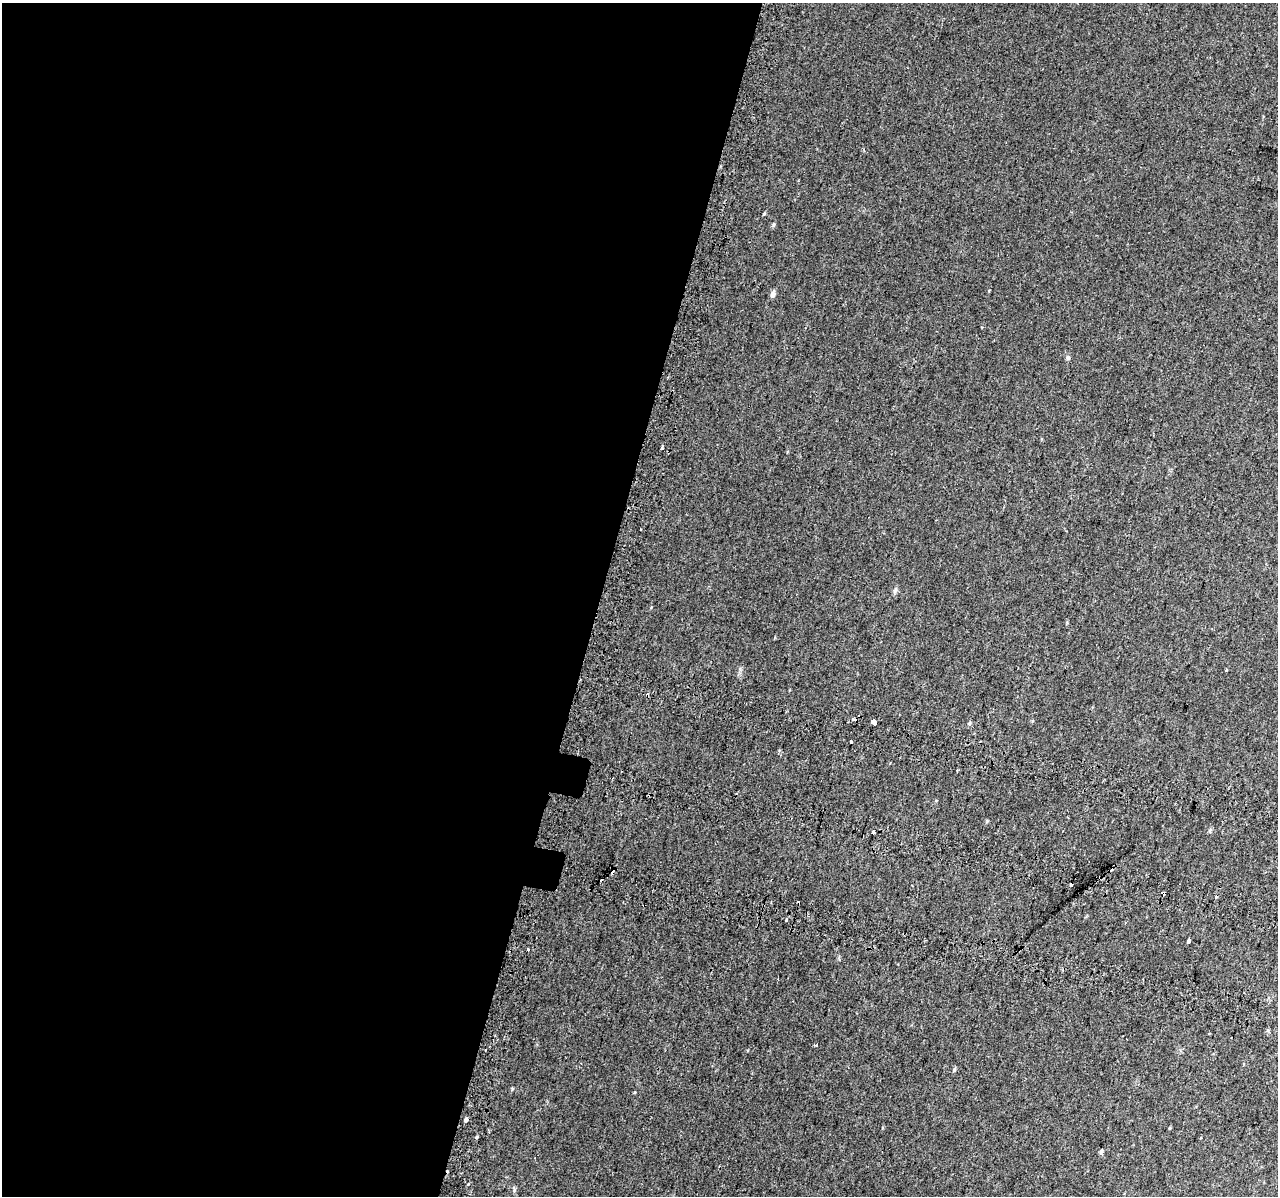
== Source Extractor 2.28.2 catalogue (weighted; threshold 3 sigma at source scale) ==
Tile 5 of 4 x 4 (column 1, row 2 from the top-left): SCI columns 55-1330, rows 2721-3914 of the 5221 x 5500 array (HDU 1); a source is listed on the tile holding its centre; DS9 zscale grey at full resolution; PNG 1280 x 1198 px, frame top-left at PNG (2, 3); no overlay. Shown black and unused: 47% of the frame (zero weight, under 2 of 3 exposures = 6% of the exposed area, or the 3 px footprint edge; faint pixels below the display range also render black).
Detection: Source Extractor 2.28.2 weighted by HDU 2 'WHT'; one run over the whole footprint, this tile lists its part. Background 0.014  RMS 0.0065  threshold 0.0293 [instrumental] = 3 sigma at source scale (4.5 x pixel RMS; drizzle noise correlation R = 1.50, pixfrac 1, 0.0396/0.0396 arcsec/px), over >= 5 px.
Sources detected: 31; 8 cosmic-ray / hot-pixel residue — not listed; the other 23 listed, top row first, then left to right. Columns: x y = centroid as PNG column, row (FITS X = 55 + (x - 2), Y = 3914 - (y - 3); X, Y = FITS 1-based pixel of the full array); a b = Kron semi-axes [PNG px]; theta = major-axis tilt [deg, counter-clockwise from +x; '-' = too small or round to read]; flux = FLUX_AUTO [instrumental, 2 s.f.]
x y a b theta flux
764 214 5 3 - 0.57
773 225 6 4 70 0.85
773 294 7 6 - 2.6
1068 358 6 5 - 0.98
1226 670 3 3 - 3.1
854 719 3 3 - 2.3
874 722 5 4 - 15
969 723 5 4 - 0.88
851 742 3 3 - 2.3
957 770 3 2 - 0.57
873 833 4 3 - 9.7
1071 885 4 3 - 4.4
1163 893 4 3 - 6.8
786 920 3 3 - 0.92
1189 941 4 4 - 5.8
527 949 3 3 - 1.9
816 1045 3 3 - 2.7
954 1070 6 4 62 1
1169 1128 5 3 - 0.53
477 1137 3 3 - 3.8
1200 1138 3 3 - 1.4
1101 1152 5 4 - 1.1
514 1190 8 4 -90 1
Overlapping masked pixels (flux is a lower limit): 2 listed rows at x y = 1071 885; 1163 893
Unlisted compact peaks at least as high as the median listed source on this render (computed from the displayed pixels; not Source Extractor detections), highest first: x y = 468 1184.